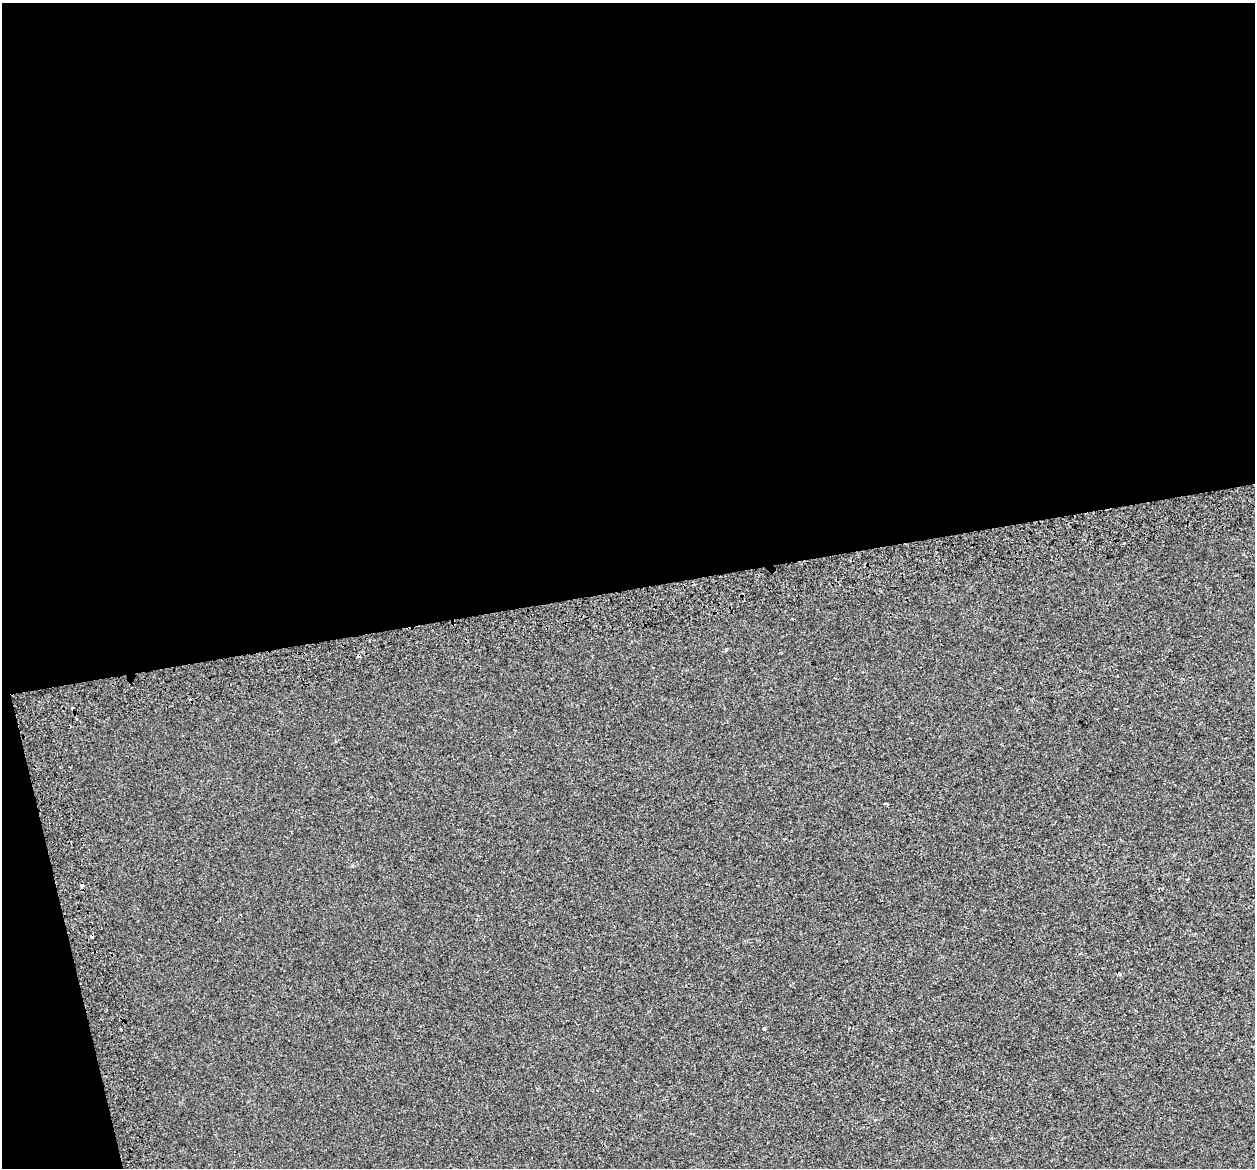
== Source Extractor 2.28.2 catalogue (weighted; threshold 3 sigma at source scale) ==
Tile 1 of 4 x 4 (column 1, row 1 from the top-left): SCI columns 52-1304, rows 3637-4802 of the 5115 x 4897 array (HDU 1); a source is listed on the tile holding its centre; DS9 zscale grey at full resolution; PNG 1257 x 1170 px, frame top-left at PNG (2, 3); no overlay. Shown black and unused: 53% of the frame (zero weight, under 2 of 3 exposures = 4% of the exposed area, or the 3 px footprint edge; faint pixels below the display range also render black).
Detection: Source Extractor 2.28.2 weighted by HDU 2 'WHT'; one run over the whole footprint, this tile lists its part. Background 8.57e-04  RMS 0.0051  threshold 0.0228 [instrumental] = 3 sigma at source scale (4.5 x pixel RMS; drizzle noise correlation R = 1.50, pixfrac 1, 0.0396/0.0396 arcsec/px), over >= 5 px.
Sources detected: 11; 3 cosmic-ray / hot-pixel residue — not listed; the other 8 listed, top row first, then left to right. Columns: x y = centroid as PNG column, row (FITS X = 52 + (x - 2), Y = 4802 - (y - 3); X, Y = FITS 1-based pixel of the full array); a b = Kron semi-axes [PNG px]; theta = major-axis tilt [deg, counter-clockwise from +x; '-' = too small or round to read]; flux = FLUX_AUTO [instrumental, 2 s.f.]
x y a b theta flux
1124 543 3 2 - 0.56
726 650 3 3 - 1.6
76 719 3 3 - 2.6
886 804 3 3 - 2.9
82 885 3 3 - 1.8
1119 973 3 3 - 0.93
764 1028 3 3 - 1.2
121 1029 3 3 - 2
Overlapping masked pixels (flux is a lower limit): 1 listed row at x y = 82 885